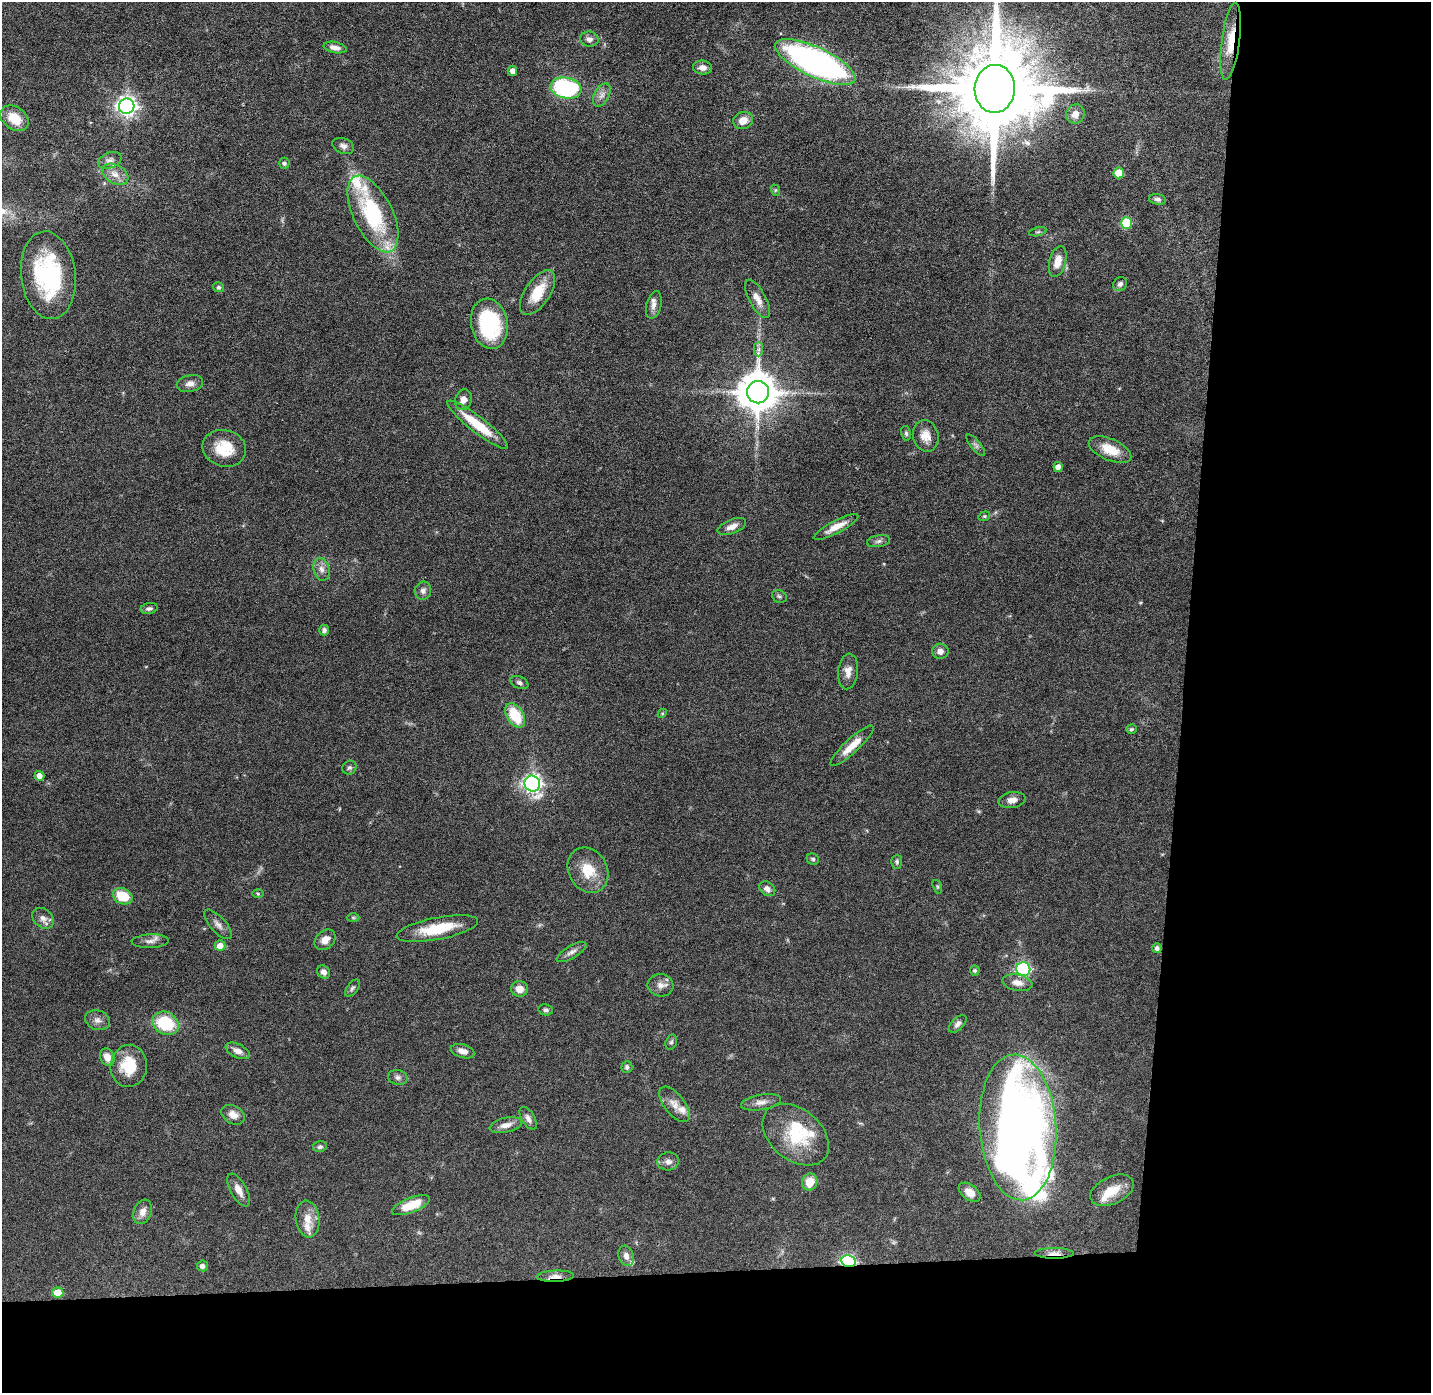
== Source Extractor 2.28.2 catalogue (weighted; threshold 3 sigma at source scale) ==
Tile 9 of 3 x 3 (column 3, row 3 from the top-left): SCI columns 2860-4288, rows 73-1463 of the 4288 x 4319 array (HDU 1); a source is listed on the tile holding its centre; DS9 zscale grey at full resolution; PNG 1433 x 1395 px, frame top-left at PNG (2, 2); each listed source drawn as its Kron ellipse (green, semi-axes under 4 px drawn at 4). Shown black and unused: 24% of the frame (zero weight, under 4 of 8 exposures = <1% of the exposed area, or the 3 px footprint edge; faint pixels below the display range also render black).
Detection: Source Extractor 2.28.2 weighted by HDU 2 'WHT'; one run over the whole footprint, this tile lists its part. Background 0.0817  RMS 0.0032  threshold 0.0133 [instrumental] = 3 sigma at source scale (4.09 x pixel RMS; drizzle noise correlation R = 1.36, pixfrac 0.8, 0.05/0.05 arcsec/px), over >= 5 px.
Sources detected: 130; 2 too faint to see at this stretch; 1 inside a brighter object's white glare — neither listed nor drawn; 9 inside a brighter listed object's ellipse — not listed separately; the other 118 listed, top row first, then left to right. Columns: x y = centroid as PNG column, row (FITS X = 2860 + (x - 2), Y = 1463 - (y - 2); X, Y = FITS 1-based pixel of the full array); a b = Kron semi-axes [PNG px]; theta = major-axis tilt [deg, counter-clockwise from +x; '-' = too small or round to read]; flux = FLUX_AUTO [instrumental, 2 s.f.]
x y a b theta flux
589 39 9 7 -9 1.7
1231 41 39 9 82 7.1
335 48 12 5 -11 1.7
815 62 44 15 -25 120
703 68 9 7 -7 1.9
512 71 5 4 - 1.8
566 88 15 10 -11 39
995 89 24 20 86 6200
602 95 12 7 61 1.7
127 106 8 7 - 160
1075 114 10 9 - 2.7
14 118 15 11 -36 6.6
743 120 10 8 19 3.2
343 146 11 7 -21 1.3
110 160 12 7 21 1.5
284 163 5 5 - 0.83
1119 173 5 5 - 6.3
115 174 14 9 -29 2.8
775 190 6 4 -73 0.37
1157 199 8 5 -10 0.84
373 214 41 19 -64 31
1126 223 6 5 - 13
1038 232 9 3 13 0.52
1058 261 16 8 76 3.7
48 275 44 27 -83 34
1120 284 7 6 - 1.1
219 287 6 5 - 0.52
538 293 25 12 56 8.6
758 299 21 8 -62 2.8
654 305 14 7 76 1.7
489 324 25 18 -79 28
759 349 7 4 90 0.82
190 384 13 8 12 1.7
758 392 11 11 - 970
463 400 10 8 71 2.4
478 425 38 8 -38 11
906 433 7 5 -80 0.54
926 436 16 13 -75 3.5
976 445 13 5 -50 0.93
224 448 22 18 -15 8.4
1110 450 22 10 -23 6.3
1058 467 5 4 - 1.8
984 516 6 4 20 0.46
732 527 15 7 21 2.2
836 527 25 6 28 3.6
878 541 12 6 10 1
322 569 12 8 -75 1.9
423 591 9 8 - 1.3
779 596 7 6 - 0.69
149 609 9 5 10 0.78
324 630 5 5 - 0.8
940 651 8 7 - 1.8
848 671 18 10 84 2.7
519 683 9 6 -23 0.87
662 713 5 4 - 0.34
515 715 13 8 -57 11
1131 729 5 4 - 0.49
852 746 28 7 43 5
349 768 7 6 - 0.72
39 776 5 4 - 1.7
532 783 8 7 - 130
1012 800 13 8 9 2.1
813 859 6 5 - 0.52
897 862 7 5 87 0.62
588 870 23 19 -61 7.8
937 887 7 4 -71 0.41
767 889 9 6 -35 1.5
258 893 6 4 -2 0.35
123 896 10 7 -25 8.8
43 918 12 9 -42 1.9
353 918 6 4 0 0.44
218 924 18 7 -47 1.8
437 929 41 11 11 11
325 940 12 8 44 2.5
150 941 18 7 3 1.7
220 946 5 5 - 3
1157 948 5 5 - 1
572 952 17 6 31 1.5
1023 969 7 7 - 58
975 970 5 5 - 0.56
324 972 7 6 - 1.4
1017 983 15 8 -11 2.4
660 985 13 11 -9 2.1
352 988 10 5 52 0.7
520 989 8 7 - 2.7
546 1010 7 5 -10 0.81
97 1020 13 9 -16 1.7
166 1023 14 11 -30 15
958 1024 11 6 44 1.2
671 1042 8 5 73 0.59
238 1051 13 7 -26 1.8
463 1051 12 6 -16 2.1
107 1057 9 7 -69 2.5
129 1066 21 18 86 9.3
627 1067 6 5 - 0.85
398 1077 10 7 -12 1.2
761 1102 20 7 10 2.2
674 1104 21 10 -52 3.2
233 1115 12 9 -31 2.5
528 1118 12 6 -58 1.3
506 1125 16 7 13 2.3
1018 1127 73 38 -86 250
796 1135 37 25 -39 16
320 1147 7 5 14 0.68
668 1161 11 9 4 1.7
810 1182 9 7 67 4.9
239 1190 18 8 -62 2.8
1112 1190 23 13 25 6
970 1192 12 7 -38 3
411 1205 20 7 21 7.6
143 1212 13 8 69 2.2
307 1219 18 11 -82 4.2
1054 1253 19 5 0 2.1
626 1256 10 7 -72 1.7
849 1261 7 6 - 50
202 1266 5 5 - 1.4
555 1276 19 5 2 2.2
58 1293 5 5 - 5.4
Overlapping masked pixels (flux is a lower limit): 4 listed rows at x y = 1231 41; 1054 1253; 849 1261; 555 1276
Isophote crosses this tile's border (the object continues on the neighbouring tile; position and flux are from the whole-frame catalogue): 1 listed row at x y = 995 89